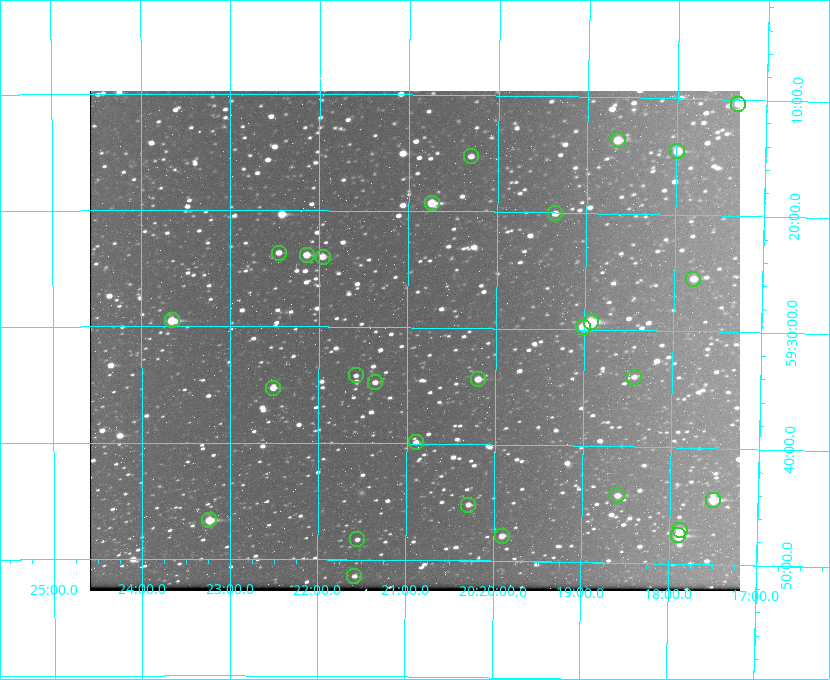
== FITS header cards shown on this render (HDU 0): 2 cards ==
NAXIS1  =                  650 / Width of table row in bytes
NAXIS2  =                  500 / Number of rows in table

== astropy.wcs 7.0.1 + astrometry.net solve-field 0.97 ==
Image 650 x 500 px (HDU 0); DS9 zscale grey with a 90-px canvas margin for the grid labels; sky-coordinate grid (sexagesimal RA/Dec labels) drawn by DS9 from the SOLVED WCS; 28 Tycho-2 reference stars matched to detected sources circled (green)
Header WCS: none
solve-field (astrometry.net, Tycho-2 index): SOLVED blind (the file carries no WCS)
Solved WCS: RA---TAN-SIP/DEC--TAN-SIP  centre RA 20:20:55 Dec +59:31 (305.23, +59.52 deg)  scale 5.15 arcsec/px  FOV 55.8' x 43.0'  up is +179 deg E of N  parity flipped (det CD > 0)
(file carries no celestial WCS; the grid is the blind solution)
Tycho-2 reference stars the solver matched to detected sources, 28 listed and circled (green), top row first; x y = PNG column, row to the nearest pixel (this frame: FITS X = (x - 90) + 1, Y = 500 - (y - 91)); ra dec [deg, ICRS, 3 dp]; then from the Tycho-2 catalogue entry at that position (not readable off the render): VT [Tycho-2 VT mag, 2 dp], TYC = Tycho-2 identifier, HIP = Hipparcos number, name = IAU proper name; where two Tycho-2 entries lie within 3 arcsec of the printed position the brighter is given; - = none
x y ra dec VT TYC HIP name
738 104 304.330 +59.173 10.23 3949-1563-1 - -
618 140 304.666 +59.228 9.63 3949-1325-1 - -
677 151 304.498 +59.243 9.91 3949-663-1 - -
471 156 305.075 +59.254 11.10 3949-857-1 - -
432 203 305.185 +59.322 8.95 3949-1869-1 - -
555 213 304.838 +59.335 10.93 3949-1877-1 - -
279 253 305.613 +59.394 10.81 3949-1261-1 - -
307 255 305.535 +59.397 10.37 3949-1383-1 - -
323 257 305.490 +59.400 10.79 3949-1179-1 - -
693 279 304.447 +59.425 10.97 3949-965-1 - -
172 320 305.915 +59.492 9.25 3949-1149-1 - -
591 322 304.733 +59.490 8.93 3949-1451-1 - -
583 327 304.755 +59.496 9.37 3949-615-1 - -
356 375 305.394 +59.570 11.70 3949-405-1 - -
634 377 304.607 +59.567 11.00 3949-1861-1 - -
478 379 305.049 +59.573 10.18 3949-1099-1 - -
375 382 305.340 +59.579 10.98 3949-39-1 - -
273 388 305.628 +59.588 10.19 3949-1517-1 - -
416 442 305.223 +59.664 11.52 3949-1631-1 - -
617 495 304.649 +59.737 10.61 3949-735-1 - -
713 500 304.376 +59.741 8.68 3949-423-1 - -
468 505 305.073 +59.753 11.06 3949-89-1 - -
209 520 305.808 +59.778 8.73 3949-715-1 100545 -
680 530 304.470 +59.785 9.54 3949-1615-1 - -
678 535 304.474 +59.793 10.98 3949-1187-1 100048 -
502 536 304.976 +59.797 11.33 3949-1031-1 - -
357 539 305.387 +59.804 11.49 3949-285-1 - -
354 576 305.395 +59.857 11.71 3949-313-1 - -